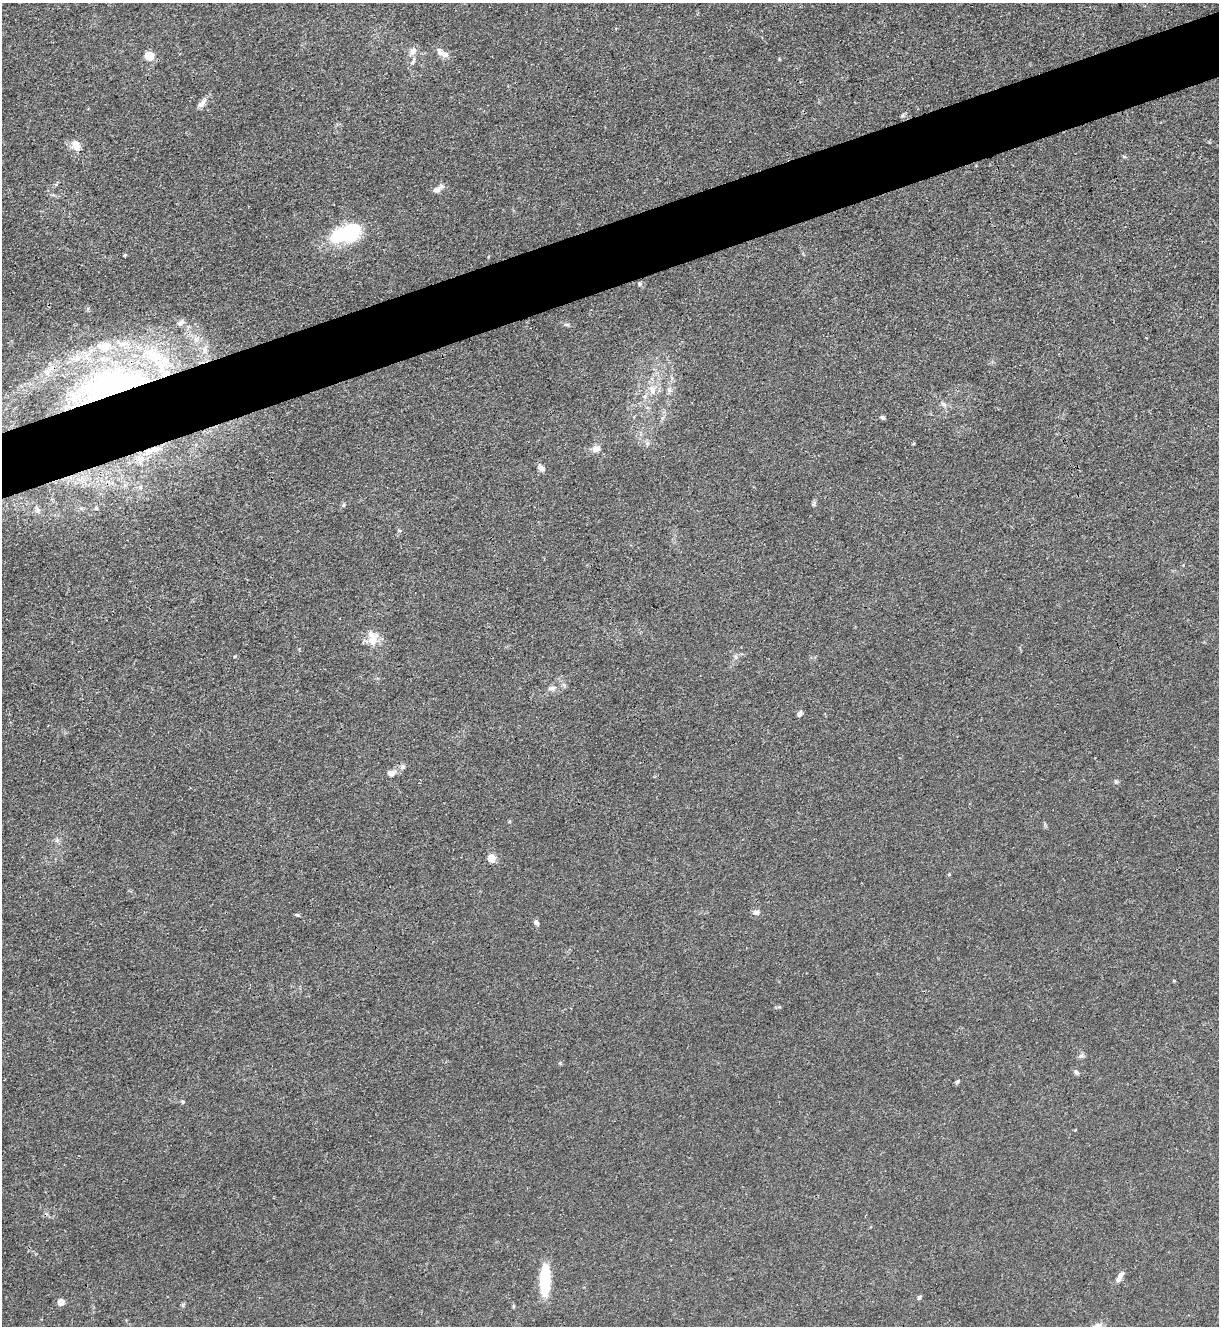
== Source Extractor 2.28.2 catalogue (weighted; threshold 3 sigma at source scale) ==
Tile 10 of 4 x 4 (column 2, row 3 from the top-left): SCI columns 1364-2580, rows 1329-2652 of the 5287 x 5305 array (HDU 1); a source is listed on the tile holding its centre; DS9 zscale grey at full resolution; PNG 1221 x 1328 px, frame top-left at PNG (2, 3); no overlay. Shown black and unused: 5% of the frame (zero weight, under 3 of 4 exposures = <1% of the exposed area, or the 3 px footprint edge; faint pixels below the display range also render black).
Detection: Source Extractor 2.28.2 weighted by HDU 2 'WHT'; one run over the whole footprint, this tile lists its part. Background 0.0279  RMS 0.0026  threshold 0.0119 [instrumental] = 3 sigma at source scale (4.5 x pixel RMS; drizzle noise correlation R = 1.50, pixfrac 1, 0.05/0.05 arcsec/px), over >= 5 px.
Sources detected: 63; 12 inside a brighter listed object's ellipse — not listed separately; the other 51 listed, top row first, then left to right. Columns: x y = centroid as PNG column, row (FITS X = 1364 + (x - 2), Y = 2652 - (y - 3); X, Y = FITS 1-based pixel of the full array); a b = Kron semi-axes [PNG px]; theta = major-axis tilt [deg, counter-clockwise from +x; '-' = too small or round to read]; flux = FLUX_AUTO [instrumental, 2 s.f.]
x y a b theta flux
413 51 11 8 66 1.5
445 54 14 7 -24 1.4
149 56 5 5 - 12
202 104 16 7 48 1.4
76 145 15 11 -66 2.7
436 190 9 7 10 1.3
345 233 36 16 20 22
125 255 4 3 - 0.3
640 284 6 5 - 0.53
180 323 11 6 41 0.93
566 324 8 4 0 0.52
196 339 10 7 44 1.5
125 344 30 7 -5 4.2
104 346 19 15 -6 6
205 350 9 6 90 1.2
78 358 14 8 73 2.5
47 372 11 8 -61 2
113 386 80 30 14 85
652 390 12 9 -77 2.3
669 390 9 6 90 0.94
944 404 9 6 -39 0.9
883 418 6 4 -44 0.5
647 443 6 4 -19 0.49
597 449 11 7 19 1.5
148 452 12 8 27 2.1
541 468 10 6 -38 1.3
140 487 6 4 -46 0.42
814 504 8 4 70 0.49
343 505 5 5 - 0.4
96 508 5 4 - 0.33
37 510 8 7 - 0.89
373 640 20 13 66 3.5
552 688 13 6 8 1.2
800 714 9 5 68 0.74
403 767 8 5 40 0.77
391 773 10 7 10 1.6
1116 781 7 5 77 0.53
57 840 6 5 - 0.6
492 858 8 8 - 2.2
949 874 4 4 - 0.25
757 912 8 7 - 1.1
297 915 6 4 -19 0.36
536 922 6 5 - 0.98
1081 1056 9 6 27 0.64
1076 1072 8 6 -52 0.64
957 1081 9 4 45 0.43
183 1102 5 5 - 0.43
1120 1277 12 5 63 1.8
545 1280 32 10 89 12
919 1297 6 5 - 0.49
61 1302 8 7 - 1.4
Overlapping masked pixels (flux is a lower limit): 2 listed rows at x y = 113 386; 148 452